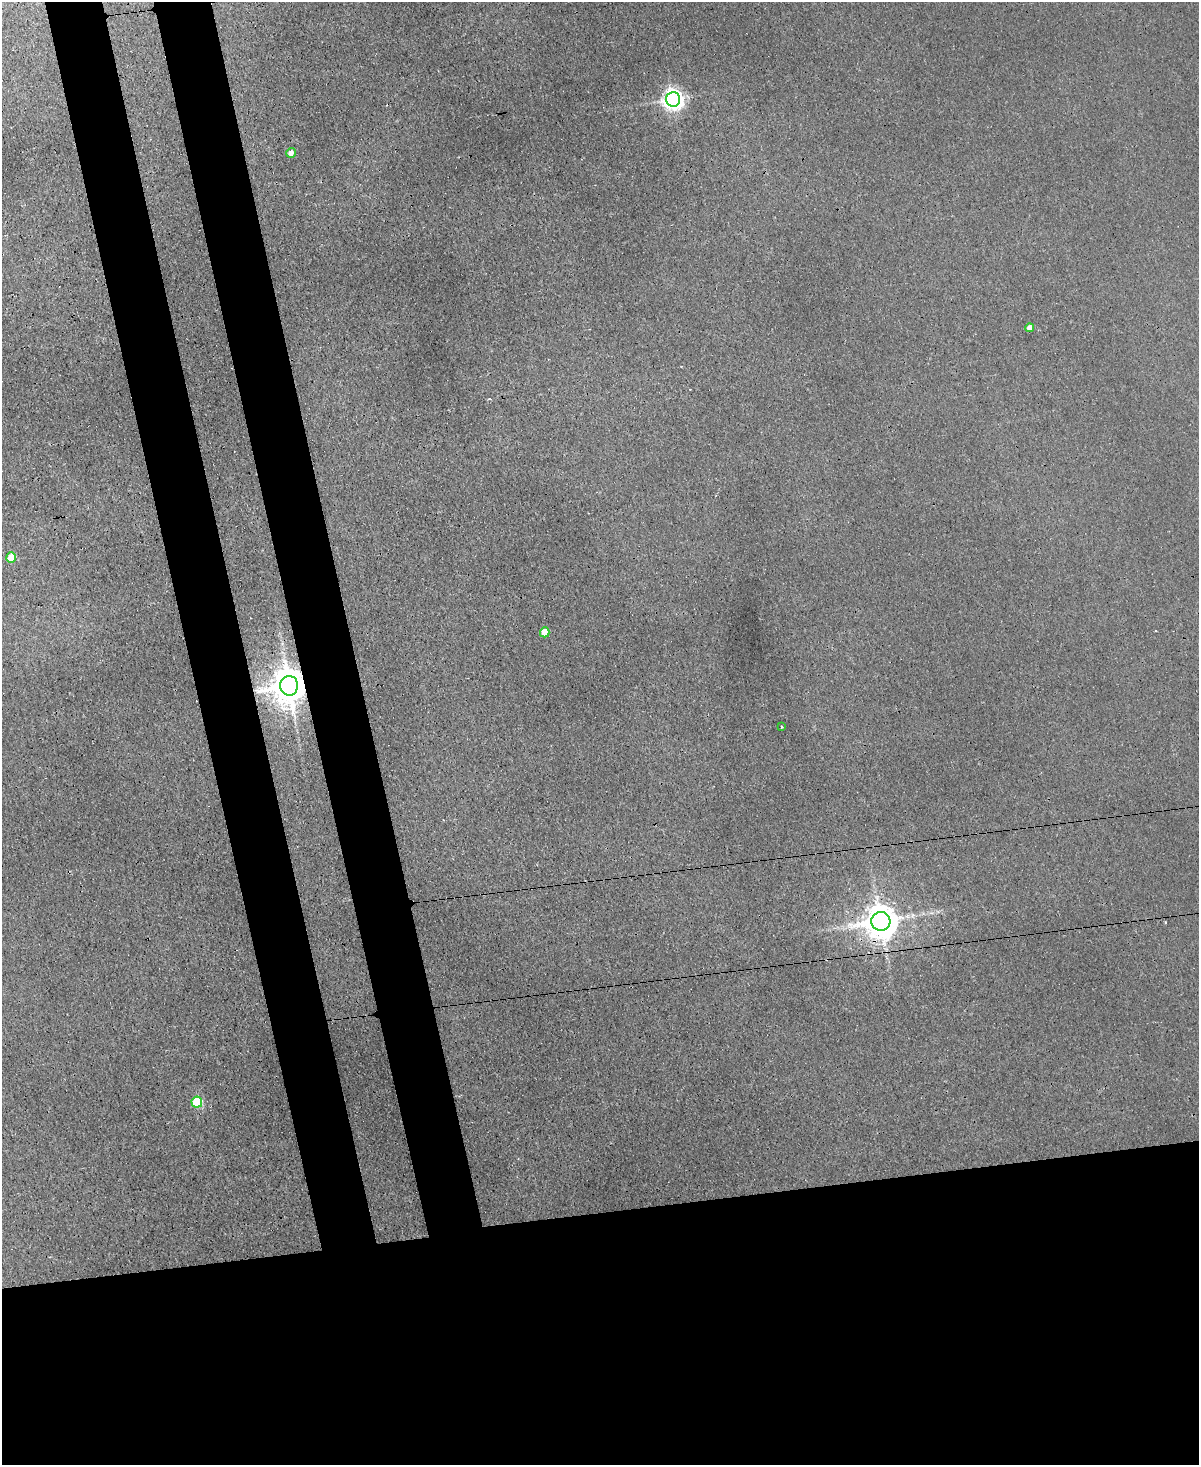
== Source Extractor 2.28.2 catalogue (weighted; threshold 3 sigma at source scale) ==
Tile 11 of 4 x 3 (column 3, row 3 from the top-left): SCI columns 2513-3709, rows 365-1827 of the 5024 x 5000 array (HDU 1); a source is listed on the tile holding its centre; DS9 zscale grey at full resolution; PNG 1201 x 1467 px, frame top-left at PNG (2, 2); each listed source drawn as its Kron ellipse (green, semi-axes under 4 px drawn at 4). Shown black and unused: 25% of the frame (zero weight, under 3 of 4 exposures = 12% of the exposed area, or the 3 px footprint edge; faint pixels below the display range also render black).
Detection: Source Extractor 2.28.2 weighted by HDU 2 'WHT'; one run over the whole footprint, this tile lists its part. Background 0.0221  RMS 0.003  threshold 0.0134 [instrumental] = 3 sigma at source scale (4.5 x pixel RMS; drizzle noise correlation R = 1.50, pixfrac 1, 0.05/0.05 arcsec/px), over >= 5 px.
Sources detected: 11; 2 cosmic-ray / hot-pixel residue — neither listed nor drawn; the other 9 listed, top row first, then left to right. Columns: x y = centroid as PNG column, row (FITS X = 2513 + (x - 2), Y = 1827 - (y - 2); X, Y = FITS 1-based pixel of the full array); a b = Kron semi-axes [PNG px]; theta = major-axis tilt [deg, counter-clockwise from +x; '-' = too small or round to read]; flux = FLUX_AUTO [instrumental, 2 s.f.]
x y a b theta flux
673 99 7 7 - 170
291 153 5 4 - 1.5
1030 328 4 4 - 1.8
11 558 5 4 - 5.8
545 632 5 4 - 4
289 686 10 9 - 780
781 727 3 2 - 0.26
881 921 9 9 - 590
197 1102 5 5 - 18
Overlapping masked pixels (flux is a lower limit): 2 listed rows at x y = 289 686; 881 921